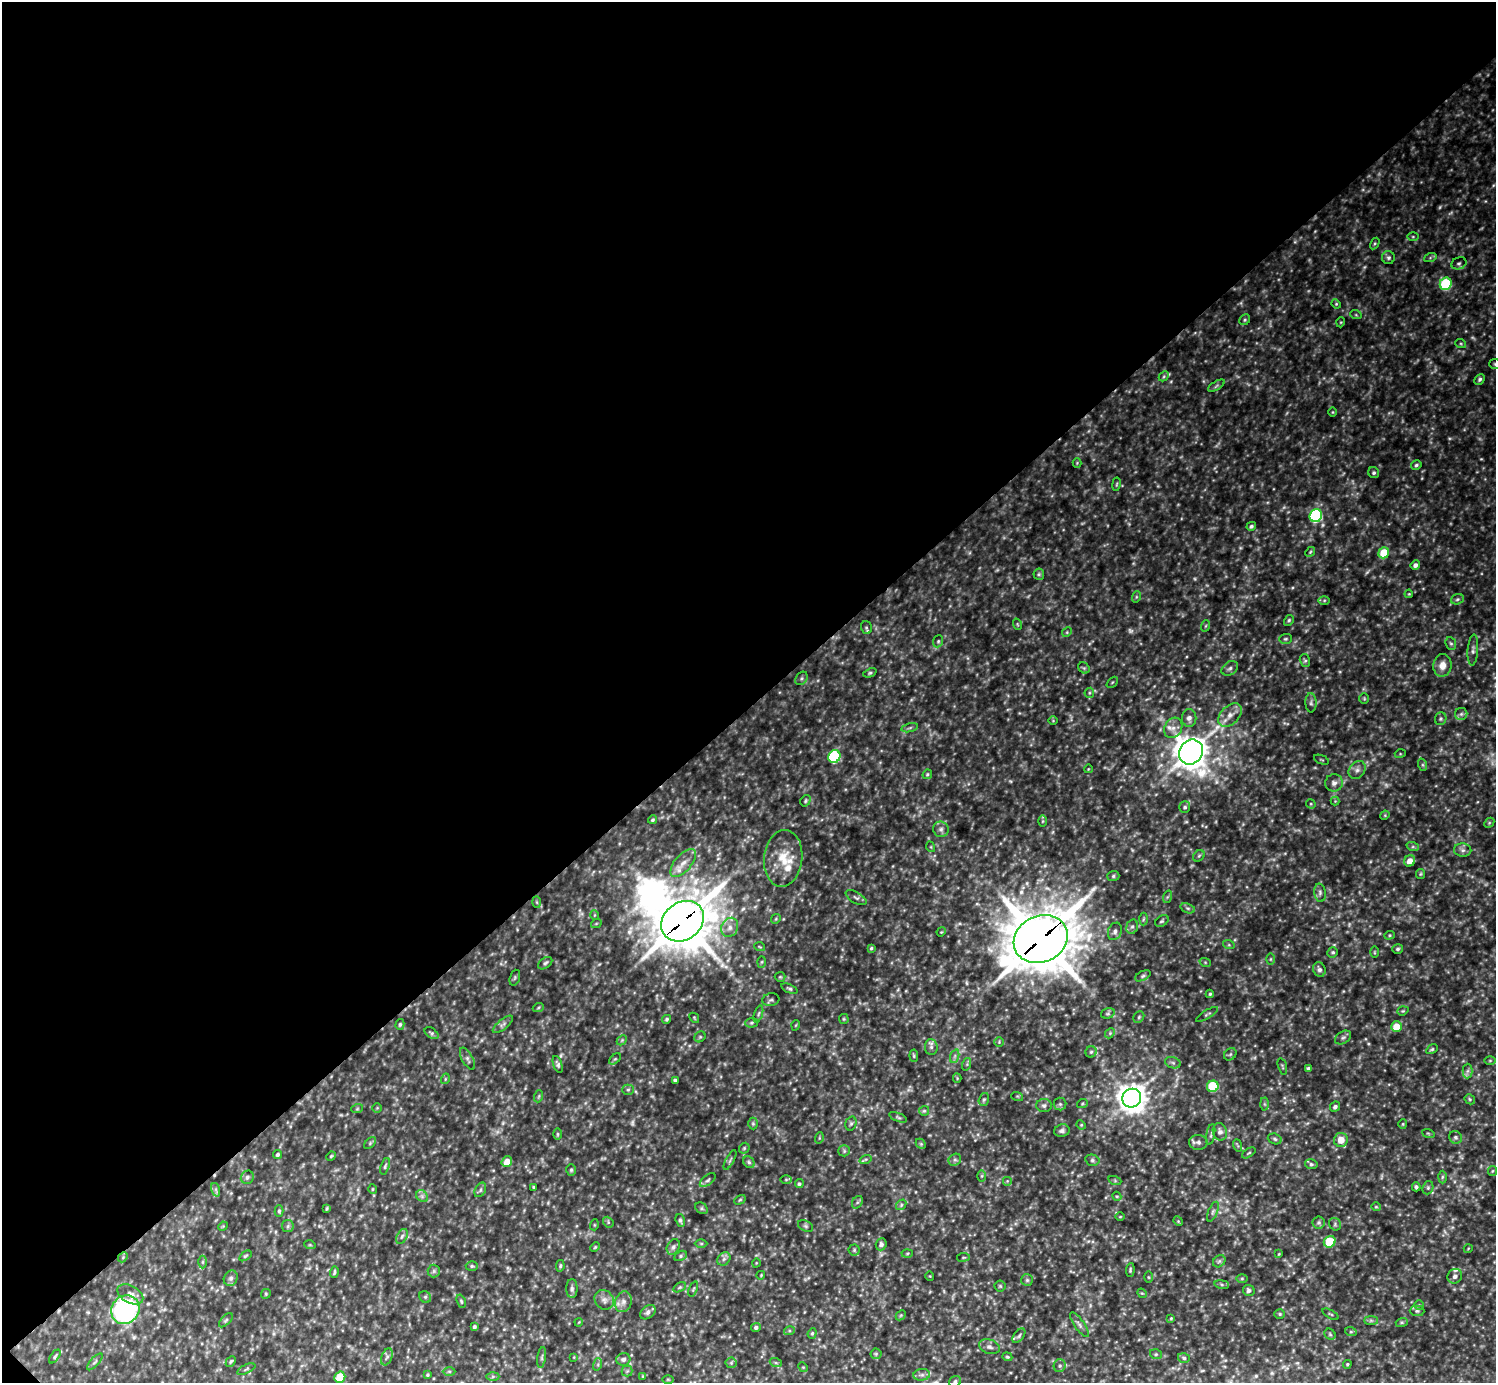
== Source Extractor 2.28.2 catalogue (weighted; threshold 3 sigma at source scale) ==
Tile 5 of 4 x 4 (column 1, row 2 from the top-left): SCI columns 3-1496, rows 3060-4440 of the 5979 x 5978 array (HDU 1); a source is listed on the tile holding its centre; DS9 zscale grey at full resolution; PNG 1498 x 1385 px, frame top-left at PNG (2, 2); each listed source drawn as its Kron ellipse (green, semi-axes under 4 px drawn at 4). Shown black and unused: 51% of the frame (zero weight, under 3 of 5 exposures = <1% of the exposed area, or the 3 px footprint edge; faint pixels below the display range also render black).
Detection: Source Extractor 2.28.2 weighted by HDU 2 'WHT'; one run over the whole footprint, this tile lists its part. Background 0.303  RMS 0.026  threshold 0.116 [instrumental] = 3 sigma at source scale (4.5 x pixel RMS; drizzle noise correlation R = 1.50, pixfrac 1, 0.05/0.05 arcsec/px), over >= 5 px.
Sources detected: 359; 23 too faint to see at this stretch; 1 inside a brighter object's white glare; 1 cosmic-ray / hot-pixel residue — neither listed nor drawn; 5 inside a brighter listed object's ellipse — not listed separately; the other 329 listed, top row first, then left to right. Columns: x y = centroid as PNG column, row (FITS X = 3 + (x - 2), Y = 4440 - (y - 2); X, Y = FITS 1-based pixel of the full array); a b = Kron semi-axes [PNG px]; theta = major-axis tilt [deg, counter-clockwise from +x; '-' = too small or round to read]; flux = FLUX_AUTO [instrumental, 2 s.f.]
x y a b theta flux
1413 237 5 4 - 3.1
1375 243 6 4 59 3.6
1388 258 6 6 - 6
1430 258 6 4 20 4
1459 263 8 6 21 6
1446 284 6 5 - 190
1336 304 5 4 - 3
1356 315 6 3 -19 3.1
1245 320 6 5 - 4.6
1341 322 5 3 - 2.4
1461 344 5 3 - 2.9
1495 364 6 5 - 4.7
1164 376 6 4 47 4.4
1480 379 6 4 46 5.8
1216 386 9 4 31 4.8
1333 412 5 3 - 2.3
1077 463 4 4 - 2.7
1416 465 5 4 - 5.1
1374 473 6 5 - 5.5
1116 484 7 3 81 3.1
1316 516 6 6 - 380
1251 526 5 4 - 5.6
1310 552 5 4 - 3.3
1384 553 6 5 - 70
1415 565 5 4 - 9.2
1039 574 6 5 - 4.5
1409 594 4 3 - 2.5
1136 597 6 3 72 3.2
1457 599 7 5 21 5
1324 600 6 4 1 4
1289 620 6 4 59 4.2
1017 624 6 3 -71 2.6
1205 626 6 3 70 3.2
866 628 6 5 - 4.5
1067 632 5 4 - 3.3
1285 639 6 5 - 4.6
938 641 6 5 - 4.3
1451 643 6 5 - 4.4
1473 650 15 5 86 9
1305 661 6 5 - 4.7
1442 665 11 9 81 23
1084 668 6 5 - 4.3
1230 668 9 6 33 8.3
870 673 7 4 21 4.2
801 678 7 5 56 4.9
1112 682 6 2 45 2.5
1089 693 5 4 - 3.3
1364 699 5 4 - 3.3
1311 703 9 5 -87 7.5
1461 714 6 6 - 6.5
1230 715 14 9 45 23
1189 718 9 7 -90 12
1441 719 6 5 - 4.9
1053 721 5 3 - 2.1
910 728 8 3 13 4.1
1173 728 10 8 59 16
1191 752 13 11 51 4600
1400 754 5 3 - 2.7
834 756 6 6 - 250
1321 760 8 2 -21 2.5
1423 765 6 4 -71 3.7
1088 769 4 2 - 1.9
1357 770 10 7 52 12
927 774 5 4 - 4
1334 783 9 8 - 13
805 801 6 4 55 4.1
1335 801 4 4 - 2.7
1311 804 5 4 - 3.1
1185 807 6 5 - 5.6
1385 815 5 4 - 2.5
652 820 4 3 - 4.3
1043 821 6 4 89 2.8
1489 823 6 4 46 3.4
941 829 8 7 - 8.8
931 847 5 3 - 2.3
1413 847 6 4 -18 4.4
1463 850 8 6 -3 9.3
1199 856 6 5 - 4.3
783 858 28 19 84 72
1410 861 6 5 - 21
683 863 17 8 49 25
1420 874 5 4 - 2.9
1113 876 6 5 - 5
1320 893 9 5 -82 7.2
1167 897 6 4 71 3.6
856 898 11 5 -30 6.9
537 902 6 4 -88 3
1188 908 7 4 -19 4.8
594 915 5 3 - 2.2
776 919 5 4 - 3
1143 919 6 4 87 3.8
683 921 23 18 37 10000
1162 921 7 5 33 4.7
596 924 5 3 - 2.4
730 927 10 8 66 15
1132 927 7 5 73 6.7
1115 931 9 7 68 9.4
941 932 5 3 - 2.5
1389 935 5 4 - 3.5
1041 939 28 23 25 13000
1229 945 6 4 -18 3.1
760 947 5 3 - 2.4
871 948 4 3 - 3.8
1398 949 5 5 - 4.6
1333 952 5 5 - 4.6
1374 952 5 3 - 2.7
1270 959 6 4 89 3.1
762 962 6 4 88 2.9
1205 962 6 3 -19 2.8
545 963 8 5 35 5.2
1319 969 7 6 - 8.5
1143 976 8 4 25 5.4
780 977 5 5 - 3.3
515 978 8 5 71 4.4
789 989 9 4 -23 4.8
1210 994 4 4 - 3.4
771 1000 9 6 11 6.2
538 1008 6 3 20 3.1
1403 1011 6 4 20 3.1
1108 1013 7 5 17 4.5
758 1014 9 4 72 4.4
1207 1014 12 4 31 5.1
1139 1017 6 5 - 4.3
694 1018 5 3 - 2.4
667 1019 4 4 - 4
844 1019 5 4 - 3.2
752 1023 6 5 - 3.9
400 1024 5 4 - 4.6
503 1024 12 5 39 8.4
796 1025 5 3 - 2.2
1396 1027 5 5 - 40
432 1033 8 4 -37 4.8
1110 1033 6 4 47 3.8
700 1037 6 5 - 3.7
1343 1038 9 6 35 6.7
622 1040 6 4 46 3.5
999 1042 5 4 - 3.1
931 1047 8 6 -85 8.4
1432 1049 6 4 29 3.8
1091 1052 5 5 - 4.6
1230 1054 7 5 44 4.8
914 1056 6 4 -84 3.5
955 1056 7 4 71 5.6
467 1059 12 5 -61 7.8
615 1059 7 4 44 3.9
1490 1061 5 3 - 2.7
1173 1063 8 5 -18 6.9
558 1064 9 4 -70 5.9
967 1064 6 4 72 3.5
1282 1066 8 4 -74 3.7
1308 1068 4 3 - 5.1
1467 1071 7 5 88 7.2
957 1078 4 4 - 2.7
445 1079 5 3 - 2.4
675 1080 4 3 - 4.9
1213 1086 6 5 - 120
628 1090 5 5 - 4.1
539 1096 6 4 71 3.4
1017 1096 6 4 -18 3
1132 1098 10 9 - 3300
984 1099 6 5 - 4.9
1470 1099 5 4 - 3.7
1060 1104 6 6 - 5.2
1082 1104 5 3 - 2.6
1264 1104 6 4 -89 3.9
1044 1106 7 6 - 7.8
1335 1107 5 4 - 7.3
377 1108 5 5 - 3
357 1109 6 3 19 3
924 1111 5 5 - 3.9
898 1117 9 3 -22 4.4
851 1123 7 5 74 5.2
753 1124 6 5 - 3.8
1403 1124 5 4 - 2.9
1081 1125 5 4 - 2.9
1062 1131 8 6 14 7.8
1220 1132 9 7 -74 12
1428 1133 6 4 -19 3
557 1134 6 4 -90 3.1
1211 1135 10 3 80 4.3
1455 1137 7 6 - 6.1
819 1138 6 3 72 2.6
1275 1139 7 5 -19 5.2
1341 1140 7 7 - 31
1198 1142 9 7 -3 9.9
370 1143 7 4 46 4.4
921 1144 5 4 - 3.5
1237 1145 6 4 -70 3.2
744 1148 6 5 - 3.6
844 1151 6 5 - 5.1
1249 1153 7 3 34 3
278 1154 4 3 - 5.2
331 1156 5 4 - 3.2
866 1159 6 4 18 3.8
730 1160 11 2 62 4
955 1160 6 5 - 5.9
1092 1160 7 5 -14 5.8
507 1162 5 5 - 27
749 1162 6 5 - 5.7
1311 1164 6 5 - 4.9
385 1166 8 4 71 4.5
571 1170 6 5 - 3.9
1492 1171 5 4 - 3
982 1176 6 4 89 3.5
247 1177 7 6 - 7.6
1442 1177 6 4 88 4
786 1179 5 3 - 2.5
708 1180 9 4 38 5.9
1007 1181 5 5 - 3.4
1115 1181 6 4 -19 3.5
799 1184 4 4 - 4.5
533 1187 3 2 - 2.4
1416 1187 4 3 - 5.6
1428 1188 7 5 70 5
372 1189 5 3 - 2.5
216 1190 7 4 -72 5.3
480 1190 8 5 61 5.9
422 1196 7 5 -46 6.8
1117 1196 5 4 - 2.8
740 1200 6 4 30 3.3
857 1202 7 5 59 5
901 1205 6 4 49 4.4
1376 1207 4 4 - 2.9
327 1208 4 2 - 2.8
702 1208 7 5 -37 4.1
279 1211 6 4 -90 4.1
1213 1212 10 4 67 7.3
1120 1217 5 3 - 2.2
680 1220 6 4 -71 5.3
1178 1221 5 4 - 2.8
608 1222 6 4 -50 3.8
1319 1222 6 6 - 6.2
1335 1224 7 5 -51 5
594 1225 5 3 - 2.3
223 1226 5 4 - 2.3
288 1226 6 5 - 5.6
806 1226 8 5 -27 5.2
402 1236 8 5 63 6.3
1330 1242 6 5 - 93
701 1244 6 4 0 4
881 1244 6 5 - 7.8
310 1245 6 3 -18 2.5
595 1247 5 3 - 2.7
673 1247 8 6 62 8.6
1468 1249 4 3 - 2
854 1250 5 5 - 4.2
907 1253 5 3 - 2.8
1279 1254 4 3 - 2.3
245 1256 7 3 35 3.5
681 1256 7 5 28 5.4
123 1257 5 4 - 3.4
963 1257 6 3 8 2.8
724 1259 7 6 - 7.1
1219 1261 7 5 44 6.1
203 1262 6 4 90 4.3
756 1263 4 3 - 1.8
472 1266 6 5 - 4.2
560 1266 6 4 80 4.4
1130 1270 7 4 85 4
434 1271 6 6 - 5.7
334 1272 6 3 74 3.7
761 1275 4 3 - 2.2
930 1276 5 3 - 1.9
1455 1276 7 7 - 11
1148 1277 5 4 - 2.9
231 1278 8 6 63 8.7
1242 1279 6 4 0 3.1
1027 1280 6 6 - 4.7
1222 1284 7 4 -9 4.2
1000 1286 5 5 - 3.7
680 1287 7 4 31 3.9
572 1289 9 5 90 6.9
693 1289 8 3 68 2.9
1249 1290 6 5 - 7.3
1142 1293 5 4 - 2.8
130 1294 14 8 -29 18
266 1294 5 4 - 3.3
425 1297 6 5 - 4.9
604 1300 10 9 - 14
461 1301 7 4 -71 4
623 1302 10 8 72 15
1419 1305 5 4 - 3.5
125 1310 15 13 50 390
1417 1311 7 5 -1 5.1
648 1312 9 6 40 9
1280 1314 5 4 - 3.6
1330 1314 9 3 -29 3.1
901 1315 6 4 45 3.5
1171 1318 4 3 - 2.5
226 1320 9 4 45 4.9
1371 1320 7 4 0 5.1
579 1322 4 3 - 2.1
1402 1322 6 4 18 3.6
1079 1325 14 5 -55 9.4
474 1327 4 3 - 5.2
756 1328 5 4 - 5.5
789 1331 5 3 - 3.7
1351 1332 6 4 -18 3.3
812 1333 5 4 - 4
1330 1334 6 5 - 4.2
1019 1336 8 5 52 5.4
989 1347 11 7 -17 9.3
876 1354 5 5 - 4
1156 1354 6 4 -19 4.1
55 1357 8 4 54 4.3
387 1357 9 5 68 7.2
542 1357 10 4 82 4.8
574 1357 4 2 - 1.8
1007 1357 5 4 - 3.2
1184 1358 6 4 -17 5.1
623 1359 7 6 - 8.7
231 1361 6 4 45 4.2
95 1362 10 4 48 5.2
731 1363 5 5 - 4.3
776 1363 6 4 -19 3.4
598 1364 6 4 73 3.9
1347 1364 4 4 - 3.3
1060 1366 6 6 - 6.7
803 1367 5 4 - 2.9
246 1369 10 3 25 3.9
449 1371 6 4 0 3.8
627 1371 5 5 - 4.7
427 1375 3 3 - 3.4
922 1375 8 5 7 8.9
493 1376 6 4 1 4.6
643 1376 4 3 - 1.9
340 1377 6 5 - 74
668 1379 6 4 0 2.6
955 1382 6 5 - 6.6
Overlapping masked pixels (flux is a lower limit): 2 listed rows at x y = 683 921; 1041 939
Isophote crosses this tile's border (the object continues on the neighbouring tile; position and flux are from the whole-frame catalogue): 2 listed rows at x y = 1495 364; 955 1382